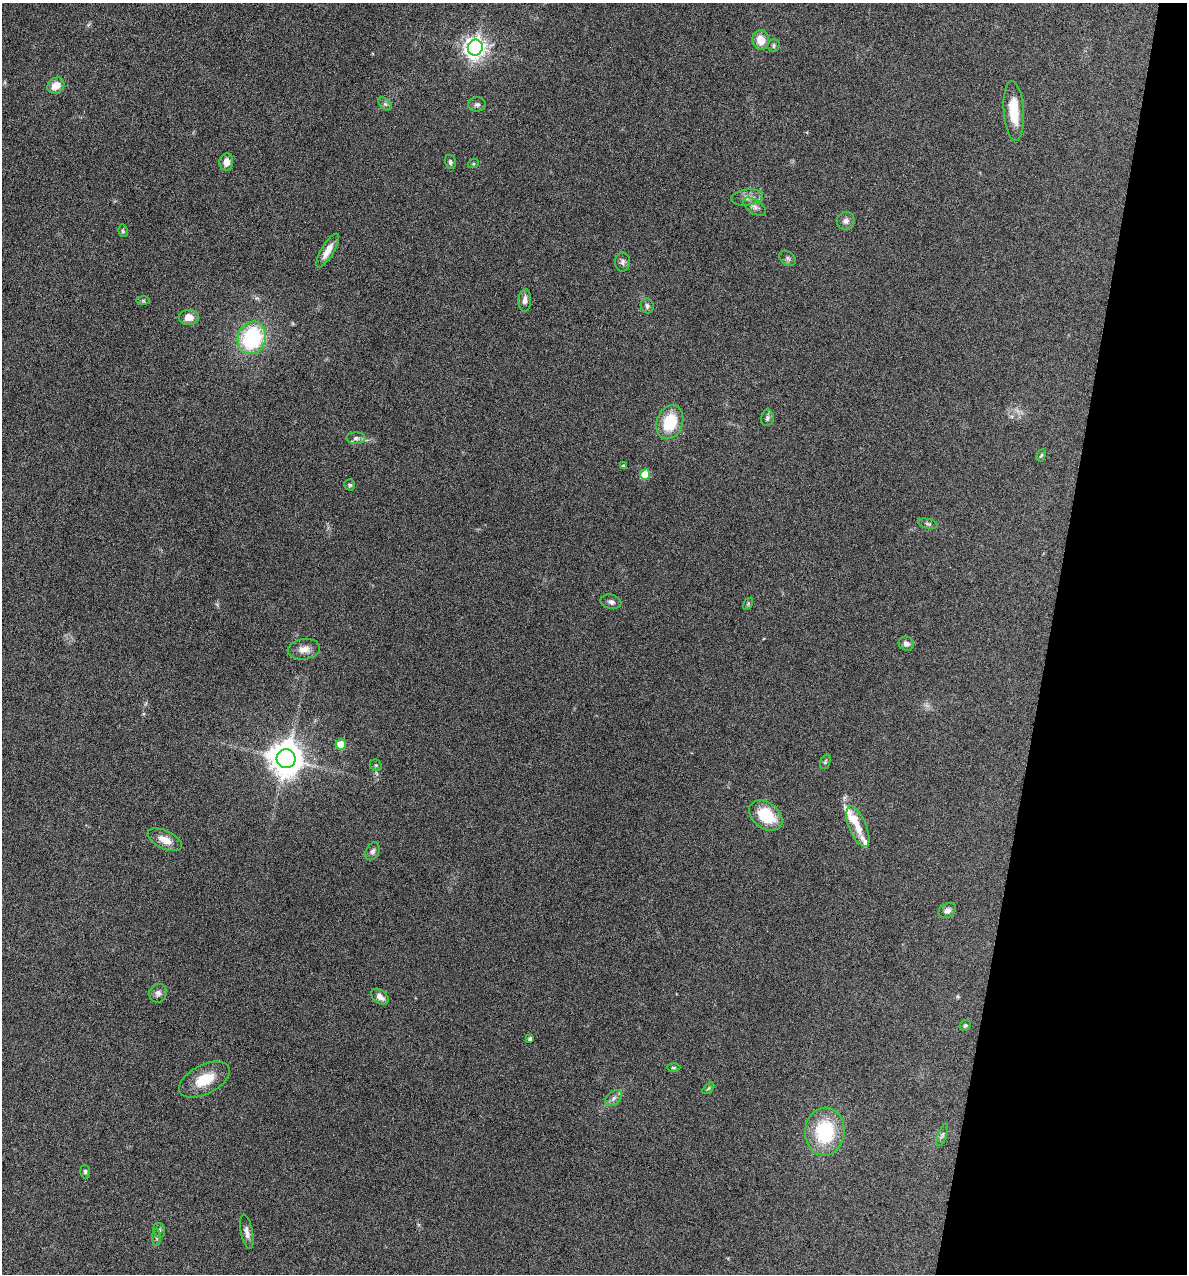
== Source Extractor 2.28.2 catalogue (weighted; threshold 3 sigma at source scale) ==
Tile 8 of 4 x 4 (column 4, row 2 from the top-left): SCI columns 3678-4862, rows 2543-3814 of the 5105 x 5085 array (HDU 1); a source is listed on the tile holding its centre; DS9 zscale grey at full resolution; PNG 1189 x 1276 px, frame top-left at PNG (2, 3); each listed source drawn as its Kron ellipse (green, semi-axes under 4 px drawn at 4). Shown black and unused: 12% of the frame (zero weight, under 4 of 8 exposures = <1% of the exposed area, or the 3 px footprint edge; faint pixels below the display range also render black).
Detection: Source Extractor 2.28.2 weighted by HDU 2 'WHT'; one run over the whole footprint, this tile lists its part. Background 0.189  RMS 0.0062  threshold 0.0253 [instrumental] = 3 sigma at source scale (4.09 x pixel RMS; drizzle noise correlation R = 1.36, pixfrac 0.8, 0.05/0.05 arcsec/px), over >= 5 px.
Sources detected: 61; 1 inside a brighter object's white glare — neither listed nor drawn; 3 inside a brighter listed object's ellipse — not listed separately; the other 57 listed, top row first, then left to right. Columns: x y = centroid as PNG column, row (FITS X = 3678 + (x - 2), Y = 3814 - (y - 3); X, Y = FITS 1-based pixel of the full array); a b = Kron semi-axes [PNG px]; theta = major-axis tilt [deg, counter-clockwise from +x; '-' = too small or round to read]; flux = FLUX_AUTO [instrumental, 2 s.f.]
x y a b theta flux
761 40 9 8 - 7.4
774 45 6 6 - 1.2
475 48 8 7 - 370
56 86 9 7 35 7.4
385 104 8 5 -44 1.2
477 104 9 7 1 1.7
1014 111 30 10 -86 15
226 162 9 7 84 4.7
450 162 7 5 -74 1.2
473 164 5 3 - 0.48
747 197 16 8 8 4
755 207 13 7 -34 2.6
846 221 9 8 - 2.7
123 231 6 4 -78 0.82
328 251 19 6 59 6.3
788 258 9 6 -40 1.6
622 262 9 7 89 1.9
525 300 11 6 88 2.9
143 301 7 4 -1 0.8
647 306 7 6 - 1.5
189 317 10 7 3 6.1
252 338 16 14 71 53
767 418 8 6 80 1.4
670 422 17 13 71 20
356 438 9 6 0 2
1041 455 6 4 61 0.76
624 466 4 3 - 1.4
645 474 5 5 - 15
350 485 5 5 - 1.1
928 524 10 4 -12 1.3
611 602 10 7 -16 2
748 604 7 4 57 0.68
906 644 8 7 - 2.3
304 649 16 10 6 4.9
341 744 5 5 - 14
286 759 9 9 - 1200
825 762 8 5 69 0.97
376 765 6 5 - 0.8
766 815 18 13 -38 21
858 827 22 8 -67 7.2
165 840 18 9 -26 6.7
373 851 9 6 63 1.9
947 910 9 6 32 2.4
158 993 9 8 - 2.5
380 997 10 6 -39 3.6
965 1026 6 5 - 0.96
530 1039 4 3 - 1.5
673 1068 7 3 0 0.63
204 1080 27 14 27 14
708 1088 7 4 45 0.84
613 1098 9 6 42 2.2
825 1132 24 19 86 37
942 1135 11 4 70 1.6
85 1172 7 5 -87 1.1
159 1230 8 5 -76 1.5
247 1232 17 6 -79 3.1
157 1237 9 4 -90 1.2